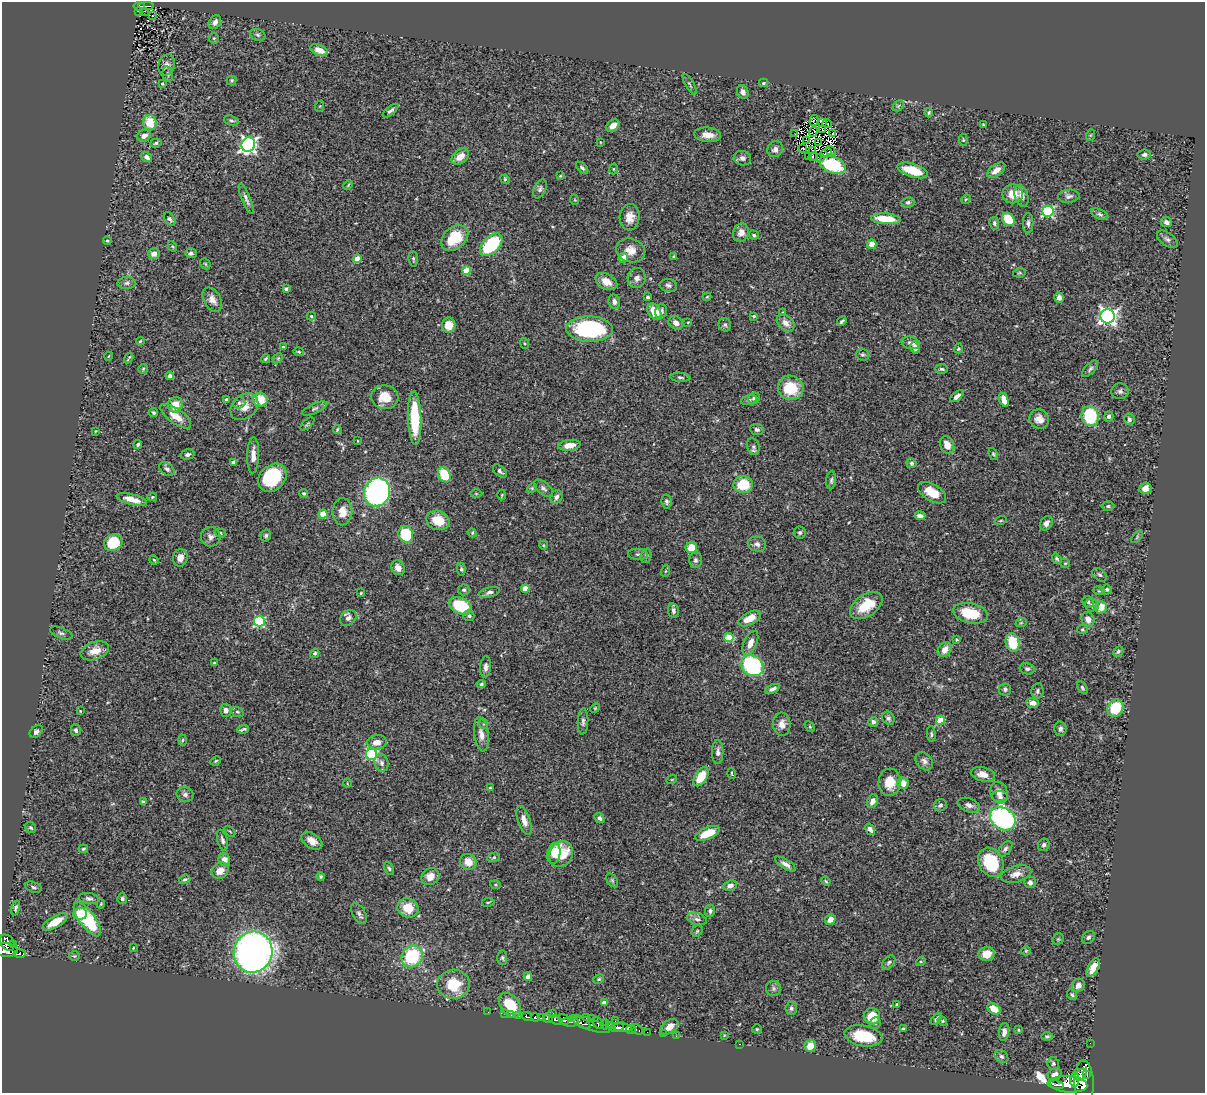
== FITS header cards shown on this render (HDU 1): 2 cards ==
NAXIS1  =                 1203
NAXIS2  =                 1091

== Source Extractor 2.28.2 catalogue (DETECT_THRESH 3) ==
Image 1203 x 1091 px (HDU 1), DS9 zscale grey, 1 PNG px = 1 image px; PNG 1207 x 1095 px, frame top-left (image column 1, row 1091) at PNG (2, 2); each listed source drawn as its Kron ellipse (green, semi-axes under 4 px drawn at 4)
Background 0.713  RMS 0.025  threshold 0.0759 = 3 sigma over >= 5 px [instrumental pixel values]
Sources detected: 422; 4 with non-positive FLUX_AUTO (blend fragments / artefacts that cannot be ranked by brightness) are neither listed nor drawn; the other 418 listed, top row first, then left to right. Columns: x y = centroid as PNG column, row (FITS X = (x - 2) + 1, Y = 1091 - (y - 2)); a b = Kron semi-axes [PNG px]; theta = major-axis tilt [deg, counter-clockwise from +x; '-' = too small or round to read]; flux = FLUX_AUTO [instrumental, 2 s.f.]
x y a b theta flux
139 6 6 4 -10 58
146 6 8 2 0 69
138 11 4 2 - 8.4
145 11 3 2 - 9.9
152 16 2 2 - 1.6
215 22 7 5 56 8.5
258 35 8 5 -17 4.3
214 38 5 5 - 2.5
319 50 9 5 -23 17
167 65 11 8 71 8.2
168 74 8 5 -78 3.8
232 80 5 5 - 2.5
763 83 5 4 - 2.7
162 84 4 3 - 1.8
690 84 11 4 -60 3
743 92 7 5 -65 8.2
320 106 6 3 71 1.3
898 106 6 4 45 2.7
391 111 9 4 38 3.7
929 113 5 3 - 2.3
814 120 5 3 - 1.6
231 121 7 5 -19 3.3
150 123 8 6 -74 35
823 123 3 2 - 1.5
827 124 5 2 - 0.3
983 124 3 2 - 1.2
613 126 7 5 38 11
822 129 3 2 - 1.3
813 132 5 2 - 0.96
795 134 2 2 - 2.2
833 134 4 2 - 1.1
708 135 13 7 -5 17
1091 135 6 4 70 2
144 136 7 5 24 10
806 140 4 2 - 1.2
963 140 6 4 -84 2.1
600 142 4 2 - 1
819 142 3 2 - 0.74
156 143 6 4 17 2.7
248 145 7 6 - 570
803 148 3 2 - 2.2
775 149 8 7 - 7.7
813 150 2 2 - 0.99
830 151 5 2 - 1.2
826 153 6 2 26 0.012
1144 155 7 5 8 4.9
460 156 10 6 38 19
808 156 2 2 - 1.2
147 157 6 4 -36 6.1
813 157 4 2 - 0.49
742 158 9 7 -13 7.3
820 158 4 2 - 4.8
833 165 13 8 -23 99
582 168 7 4 -45 3.4
613 169 5 3 - 1.5
913 170 16 6 -17 50
996 170 10 5 36 13
560 176 3 3 - 1.7
505 179 5 4 - 2.1
348 185 5 3 - 1.6
540 189 10 6 66 4.7
1013 194 10 9 - 26
1021 196 11 6 -76 11
1069 196 11 6 6 5.7
246 199 16 4 -67 6.8
966 199 5 4 - 1.7
575 200 5 3 - 1.4
908 202 6 5 - 3.5
1048 211 6 5 - 210
1100 214 9 5 -24 4.1
630 217 13 10 86 18
170 219 7 5 -55 4.1
886 219 15 5 -5 42
1008 219 7 5 -50 52
1166 222 6 5 - 5.9
994 223 6 5 - 3.8
1028 223 10 5 90 4.7
741 233 9 8 - 13
754 235 5 4 - 2.5
455 238 15 10 41 61
1167 239 12 6 -36 6.6
107 241 4 3 - 2
872 244 5 4 - 12
491 245 14 8 45 130
172 246 5 3 - 1.7
630 250 14 12 -17 19
191 253 6 5 - 4
154 254 6 5 - 13
673 257 4 3 - 2.1
623 258 5 4 - 25
357 259 4 4 - 33
413 259 8 4 -85 2.9
205 264 6 4 -46 2.1
466 271 4 4 - 52
1019 273 6 4 11 2.3
637 278 10 9 - 9.3
606 282 11 7 -27 18
127 283 9 6 2 5.5
668 285 9 6 -9 5.1
286 289 4 3 - 4.2
648 297 3 3 - 3.3
707 297 4 3 - 1.8
1059 298 5 4 - 9
212 300 13 8 -60 13
614 302 7 6 - 7
661 311 7 5 72 5.8
654 312 9 6 -56 35
783 312 3 3 - 1.6
311 316 4 4 - 2.4
754 316 4 3 - 2
1108 316 7 7 - 660
842 321 5 3 - 2.8
688 322 2 2 - 1
676 323 8 6 -36 10
786 323 10 7 -44 12
449 325 7 7 - 24
725 325 7 6 - 3.5
589 329 23 12 -1 210
140 341 4 3 - 1.9
524 343 5 3 - 1.8
911 343 9 6 -12 5.9
283 347 4 4 - 2
915 348 6 4 -79 8.6
958 348 5 4 - 1.9
299 352 5 3 - 2.1
862 355 6 6 - 3
109 356 4 3 - 1.4
129 358 6 2 57 1.9
278 358 6 4 45 2.3
266 359 4 2 - 2.2
143 369 5 4 - 2.1
941 369 6 5 - 3.2
1090 369 10 5 46 4.4
170 376 4 4 - 4.9
680 377 10 4 -5 3.7
791 388 13 12 - 61
1120 391 8 8 - 5.8
957 396 8 4 39 8.3
385 397 13 12 - 33
754 398 6 5 - 4.2
226 399 4 3 - 2.6
260 400 7 7 - 38
749 400 8 5 15 3.9
1004 400 7 4 -71 15
239 403 6 5 - 3.9
175 405 8 7 - 21
244 407 15 11 42 21
314 409 14 5 23 4.8
153 412 4 4 - 2.4
176 416 18 7 -36 25
1090 416 10 8 -81 100
1109 416 5 4 - 4.3
415 418 27 6 -88 98
1039 419 10 9 - 13
1129 419 6 5 - 3.9
307 424 8 3 42 2.2
337 429 4 3 - 1.8
757 430 6 5 - 3.8
95 431 4 3 - 1.3
358 441 4 2 - 1.1
138 444 4 4 - 3.3
569 445 11 5 7 18
947 445 9 6 -64 17
753 447 8 6 -72 4.5
187 454 7 5 14 4
993 454 6 4 -68 2.2
253 455 18 6 88 13
233 462 4 3 - 8
912 463 5 5 - 3.2
167 469 8 5 -39 4.5
500 471 8 5 -43 4.5
444 475 8 6 -62 50
272 478 16 12 44 110
831 480 9 5 84 4.1
743 484 9 8 - 47
532 488 5 4 - 1.8
543 488 11 6 -39 5.3
1145 488 6 5 - 11
377 492 14 13 - 480
304 493 4 3 - 2.3
932 493 15 8 -31 31
476 494 6 4 -1 2.1
502 495 5 3 - 1.7
152 497 5 4 - 2
556 497 7 6 - 6.7
132 499 15 5 -14 19
667 501 7 5 -79 3.7
1108 506 6 4 0 3.2
342 512 13 10 88 18
323 514 4 4 - 38
920 516 5 4 - 8.1
438 520 12 9 -20 31
1001 520 6 3 19 1.7
1046 523 8 6 54 7.5
220 533 5 4 - 2.4
472 533 5 4 - 2
800 533 6 6 - 3.5
406 534 8 7 - 82
266 536 6 5 - 3
211 537 10 9 - 8
1137 537 7 4 47 2.5
113 543 9 8 - 68
757 544 9 7 -11 6.7
543 545 4 3 - 1.4
691 547 6 5 - 25
638 554 10 5 -4 4.3
646 556 7 5 71 3.4
180 558 9 7 79 12
1057 559 5 4 - 2.9
154 560 5 4 - 2
695 560 7 6 - 5
1065 563 5 4 - 2.1
398 568 8 6 -61 11
461 569 6 4 -82 2.8
666 571 6 4 70 1.6
1100 575 8 5 -38 4
525 589 4 4 - 31
1107 589 5 5 - 3
464 590 6 5 - 3.2
1099 591 5 3 - 1.6
489 592 10 5 15 5.6
361 593 3 2 - 1.5
1088 602 6 5 - 3.6
866 605 18 10 34 47
1092 605 7 6 - 5.6
460 606 12 8 -25 75
1101 607 6 5 - 19
673 611 7 5 -82 5.1
970 613 18 10 -12 52
469 616 5 5 - 4.3
348 618 9 7 44 7.7
750 618 12 6 27 22
1088 619 7 6 - 12
259 621 5 5 - 170
1021 623 6 3 19 1.8
1082 629 5 4 - 2.2
61 633 12 5 -21 4.9
729 637 5 4 - 61
956 640 3 3 - 1.8
750 643 13 6 66 13
1013 643 9 7 -78 63
945 650 8 6 51 14
95 651 15 8 20 20
1118 651 6 4 46 3.1
315 653 5 4 - 3.1
214 663 3 3 - 1.7
752 666 12 10 -37 200
486 667 10 5 85 6.7
1027 669 8 5 -11 4.5
481 684 4 4 - 2.4
1082 688 7 4 -60 3.3
772 689 8 4 22 5
1005 689 6 6 - 4
1037 691 8 6 81 4.3
1033 703 6 5 - 9.7
595 708 5 4 - 1.7
1115 708 9 7 57 72
226 710 6 5 - 6.8
80 711 3 3 - 1.2
237 712 6 4 -21 2.8
888 718 7 6 - 4.1
940 720 4 4 - 54
583 722 13 5 88 5.4
873 722 5 5 - 6.4
484 724 5 3 - 1.7
782 724 11 8 -86 12
810 727 5 3 - 2
243 729 6 2 19 2.8
1060 729 7 6 - 5.6
76 730 6 5 - 4.2
36 732 7 5 41 5.6
481 734 17 7 -82 12
931 734 8 4 -85 3.1
183 740 5 3 - 2
377 742 10 7 10 15
718 752 12 5 -90 6
371 754 5 5 - 200
216 761 5 4 - 2.1
924 761 10 7 -49 7.1
381 763 9 7 -75 6.1
732 773 5 2 - 1.7
983 774 12 7 -14 15
701 777 11 6 58 40
672 779 5 3 - 1.4
890 782 14 11 84 31
347 783 5 3 - 1.3
903 783 6 5 - 16
490 788 3 3 - 1.9
999 792 11 8 -73 11
185 794 8 7 - 6
1000 797 8 5 -5 5.6
872 801 7 5 67 9.4
143 802 4 3 - 2.6
940 805 7 6 - 5.1
969 805 12 7 -19 8.2
599 818 5 4 - 4
1003 819 14 10 -34 340
524 820 15 6 -72 12
31 828 6 5 - 2.9
870 829 6 4 -57 6.9
230 831 6 2 -44 1.5
707 833 13 6 24 35
222 840 10 5 -75 5.7
312 841 12 7 -35 14
1044 845 6 5 - 4.6
83 849 5 3 - 1.9
1005 849 9 5 50 5.1
554 853 10 6 79 32
561 854 14 11 61 45
494 857 6 4 18 2.6
224 860 6 5 - 14
468 862 8 8 - 21
991 862 15 12 -60 72
785 864 12 4 -33 7.5
389 869 7 4 -63 3.2
220 871 9 7 41 18
1016 874 15 8 15 13
321 876 4 4 - 2.6
430 877 9 8 - 16
185 879 6 4 21 3.4
612 880 8 5 -54 2.9
826 881 5 4 - 1.7
1030 882 6 5 - 5.5
495 885 5 3 - 1.8
730 886 7 5 22 7.6
33 887 8 5 -20 3.8
89 898 10 5 -7 4.6
122 899 5 5 - 3.5
488 902 6 3 9 1.9
101 904 4 4 - 1.7
16 908 8 4 77 4
408 908 11 9 -24 34
710 911 6 5 - 4.1
359 913 11 6 -61 5.4
80 914 7 6 - 20
87 919 20 8 -54 120
697 919 10 6 -15 6.1
830 919 6 5 - 12
55 922 14 5 30 28
697 931 6 5 - 2.3
1088 937 7 5 45 4.3
1058 939 6 5 - 2.5
7 943 9 6 -53 350
13 944 3 2 - 24
133 948 3 3 - 1.3
6 950 11 6 -5 610
1026 951 5 4 - 2.1
253 952 21 19 66 1200
20 953 6 4 2 140
987 954 8 7 - 23
74 956 6 4 1 2.3
412 956 11 10 - 110
502 958 7 5 -88 3.2
921 961 5 3 - 1.5
889 962 8 5 50 3.5
1093 967 10 5 62 16
528 977 4 4 - 9.2
599 979 5 4 - 2.2
453 984 16 14 5 53
1078 985 7 6 - 8.9
774 988 7 7 - 5.2
1072 995 5 4 - 3.1
604 1003 4 4 - 13
896 1004 3 3 - 1.9
510 1005 14 9 -52 47
791 1008 6 6 - 5
994 1009 7 5 -29 25
488 1012 2 2 - 5.5
553 1013 2 2 - 11
505 1014 3 2 - 4.5
511 1015 3 2 - 11
518 1016 3 2 - 120
527 1016 5 3 - 200
872 1016 8 8 - 31
586 1017 2 2 - 8
535 1018 4 3 - 260
542 1018 4 3 - 97
548 1018 5 3 - 280
591 1018 2 2 - 8.8
563 1019 6 4 -42 570
936 1019 7 4 48 3.8
556 1020 7 3 -18 250
615 1021 2 2 - 2.1
942 1021 5 4 - 2
570 1022 9 5 0 330
582 1023 10 4 -27 260
598 1023 6 4 -46 150
875 1023 6 5 - 3.3
590 1024 21 5 -20 280
605 1024 5 3 - 180
610 1025 3 3 - 120
617 1027 7 3 12 550
669 1027 10 6 36 13
623 1028 9 3 -6 520
637 1029 6 4 -39 130
757 1029 5 5 - 2.3
903 1029 3 2 - 1.8
631 1030 5 3 - 170
1018 1030 3 3 - 1.6
647 1032 2 2 - 11
1004 1032 9 5 84 8.1
664 1034 2 2 - 7
724 1035 3 3 - 1.4
676 1036 2 2 - 7.3
863 1036 19 10 -10 68
1047 1036 5 4 - 2.8
1090 1043 2 2 - 3.7
739 1044 3 2 - 260
810 1046 6 6 - 21
1001 1056 7 5 -43 3.9
1053 1064 6 5 - 3.1
1055 1074 7 6 - 8.3
1081 1075 7 4 49 380
1087 1075 3 2 - 290
1074 1080 7 4 83 710
1084 1082 22 10 -88 2600
1068 1084 19 8 -5 2500
1056 1085 8 3 -11 370
At the frame edge (FLAGS 8, measured only in part): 1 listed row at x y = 6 950
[4 non-positive-flux detections neither listed nor drawn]